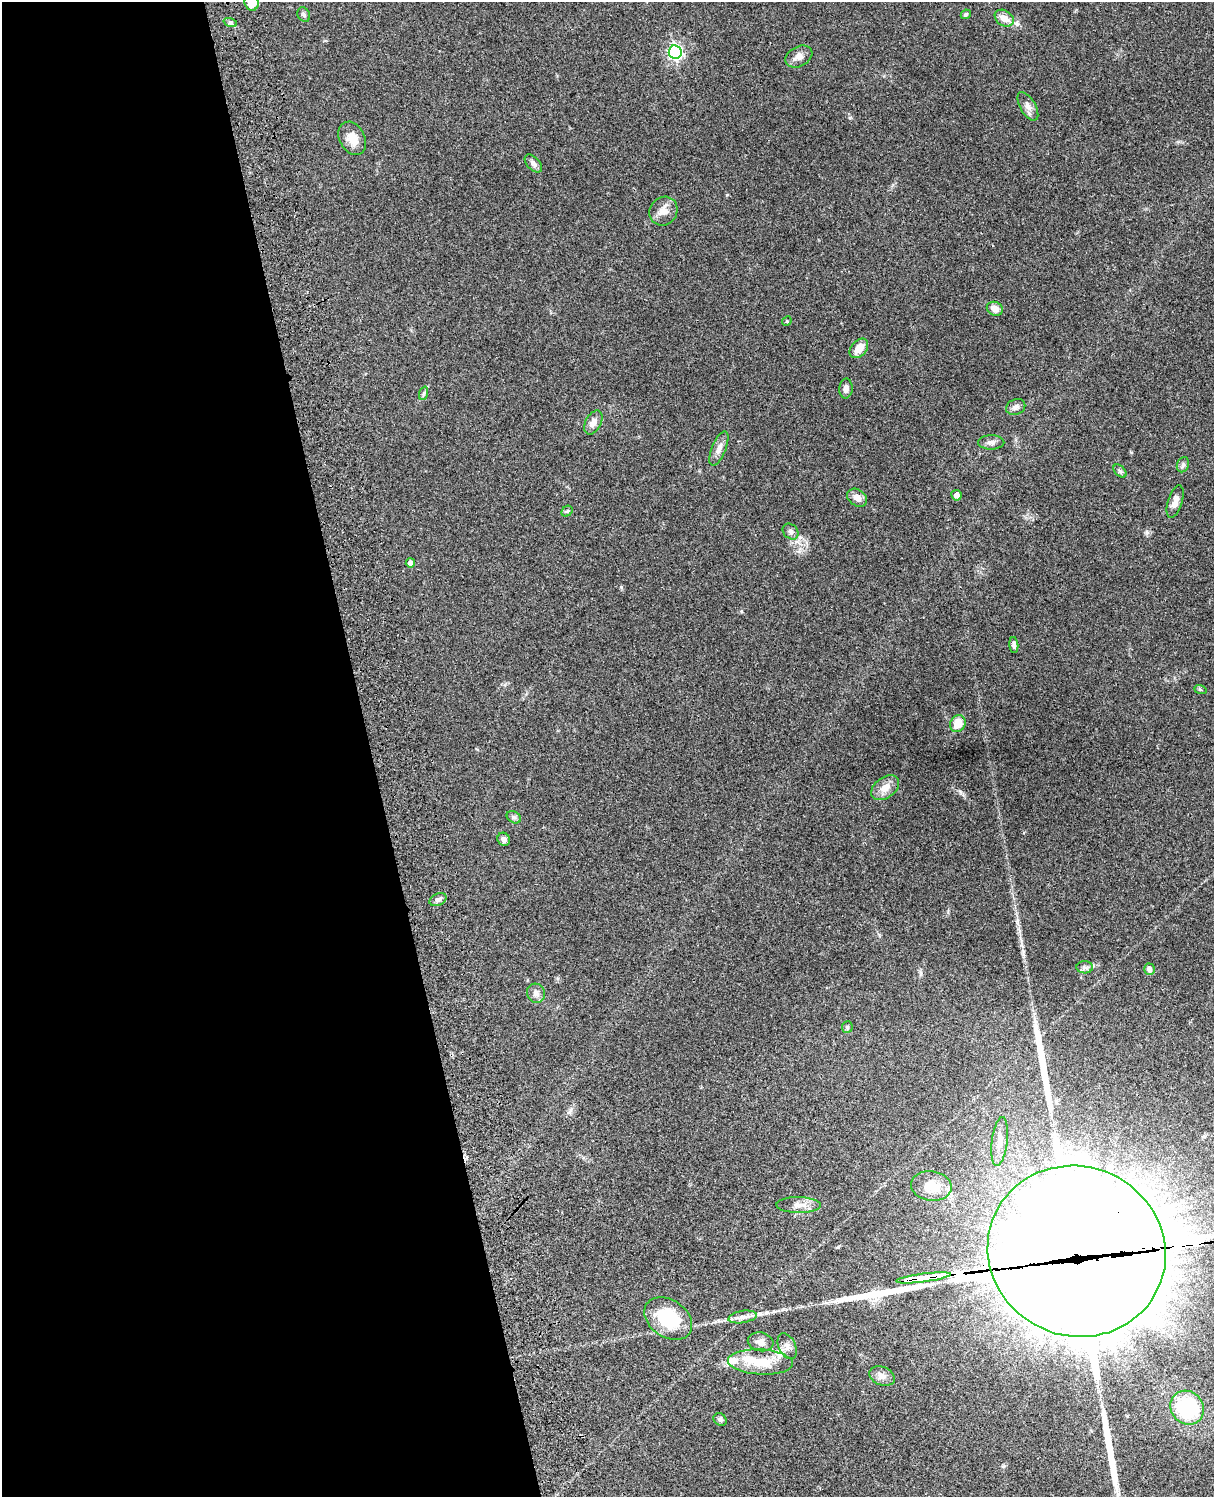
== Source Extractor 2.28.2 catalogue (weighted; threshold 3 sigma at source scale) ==
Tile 5 of 4 x 3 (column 1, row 2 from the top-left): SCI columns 122-1333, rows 1773-3267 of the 5087 x 4926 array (HDU 1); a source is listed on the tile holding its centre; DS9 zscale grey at full resolution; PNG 1216 x 1499 px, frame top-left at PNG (2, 2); each listed source drawn as its Kron ellipse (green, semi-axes under 4 px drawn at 4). Shown black and unused: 31% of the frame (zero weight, under 3 of 4 exposures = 6% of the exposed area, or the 3 px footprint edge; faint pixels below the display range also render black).
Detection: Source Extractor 2.28.2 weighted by HDU 2 'WHT'; one run over the whole footprint, this tile lists its part. Background 0.0965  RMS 0.0063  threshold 0.0283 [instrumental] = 3 sigma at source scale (4.5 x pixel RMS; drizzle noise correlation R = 1.50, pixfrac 1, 0.05/0.05 arcsec/px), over >= 5 px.
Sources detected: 66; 8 inside a brighter object's white glare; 3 long thin detections or spike segments (spike, bleed or trail) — neither listed nor drawn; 3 inside a brighter listed object's ellipse — not listed separately; the other 52 listed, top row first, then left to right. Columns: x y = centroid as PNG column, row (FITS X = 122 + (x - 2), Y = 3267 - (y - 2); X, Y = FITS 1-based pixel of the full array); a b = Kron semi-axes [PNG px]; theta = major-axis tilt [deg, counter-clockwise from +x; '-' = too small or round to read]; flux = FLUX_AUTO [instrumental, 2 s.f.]
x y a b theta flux
252 2 8 7 - 7.5
966 14 5 4 - 1
304 15 8 6 -60 1.3
1004 18 10 7 -34 5.6
230 22 7 4 -19 1.2
675 52 7 6 - 150
799 56 14 9 29 4.5
1028 106 16 7 -59 3.7
352 138 18 12 -63 7.9
533 163 11 6 -47 2.5
663 211 15 13 53 5.9
995 309 8 7 - 4.8
787 321 5 4 - 0.68
859 348 11 7 49 7
846 388 10 6 85 2.8
424 393 7 4 72 1.2
1016 407 10 7 24 2.5
593 423 13 8 61 4.6
991 442 13 7 0 2.6
719 448 18 7 68 4
1183 465 8 6 69 1.5
1120 471 8 4 -45 1.2
956 495 5 5 - 2.8
857 498 11 8 -33 4
1175 502 17 7 72 4.9
567 511 6 5 - 1.1
791 532 9 7 -44 2.1
410 563 4 4 - 2.6
1014 645 8 4 -86 2.1
1200 689 6 4 -19 0.75
958 723 9 7 63 10
885 788 16 10 36 6.4
514 817 8 5 -30 1.5
504 839 7 6 - 2.2
438 900 9 6 24 1.9
1085 967 8 6 -2 2
1149 969 6 5 - 2.6
536 993 10 9 - 2.9
847 1027 6 5 - 0.92
1000 1142 25 8 83 6.3
931 1186 20 15 -7 11
799 1205 22 8 -1 5
1077 1251 90 85 -25 28000
923 1278 27 4 7 860
743 1317 14 6 9 3.6
668 1319 26 18 -35 34
761 1342 13 9 -12 4.1
787 1346 14 8 -64 3.7
760 1362 32 12 -3 18
882 1376 13 9 -21 3.9
1187 1408 17 16 - 52
720 1419 7 5 -37 1.3
Overlapping masked pixels (flux is a lower limit): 2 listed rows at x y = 1077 1251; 923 1278
Isophote crosses this tile's border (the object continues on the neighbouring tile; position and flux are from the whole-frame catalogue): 2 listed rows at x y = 252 2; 1077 1251
Unlisted compact peaks at least as high as the median listed source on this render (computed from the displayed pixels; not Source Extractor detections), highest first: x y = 960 791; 621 587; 727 195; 1147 533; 1131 452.